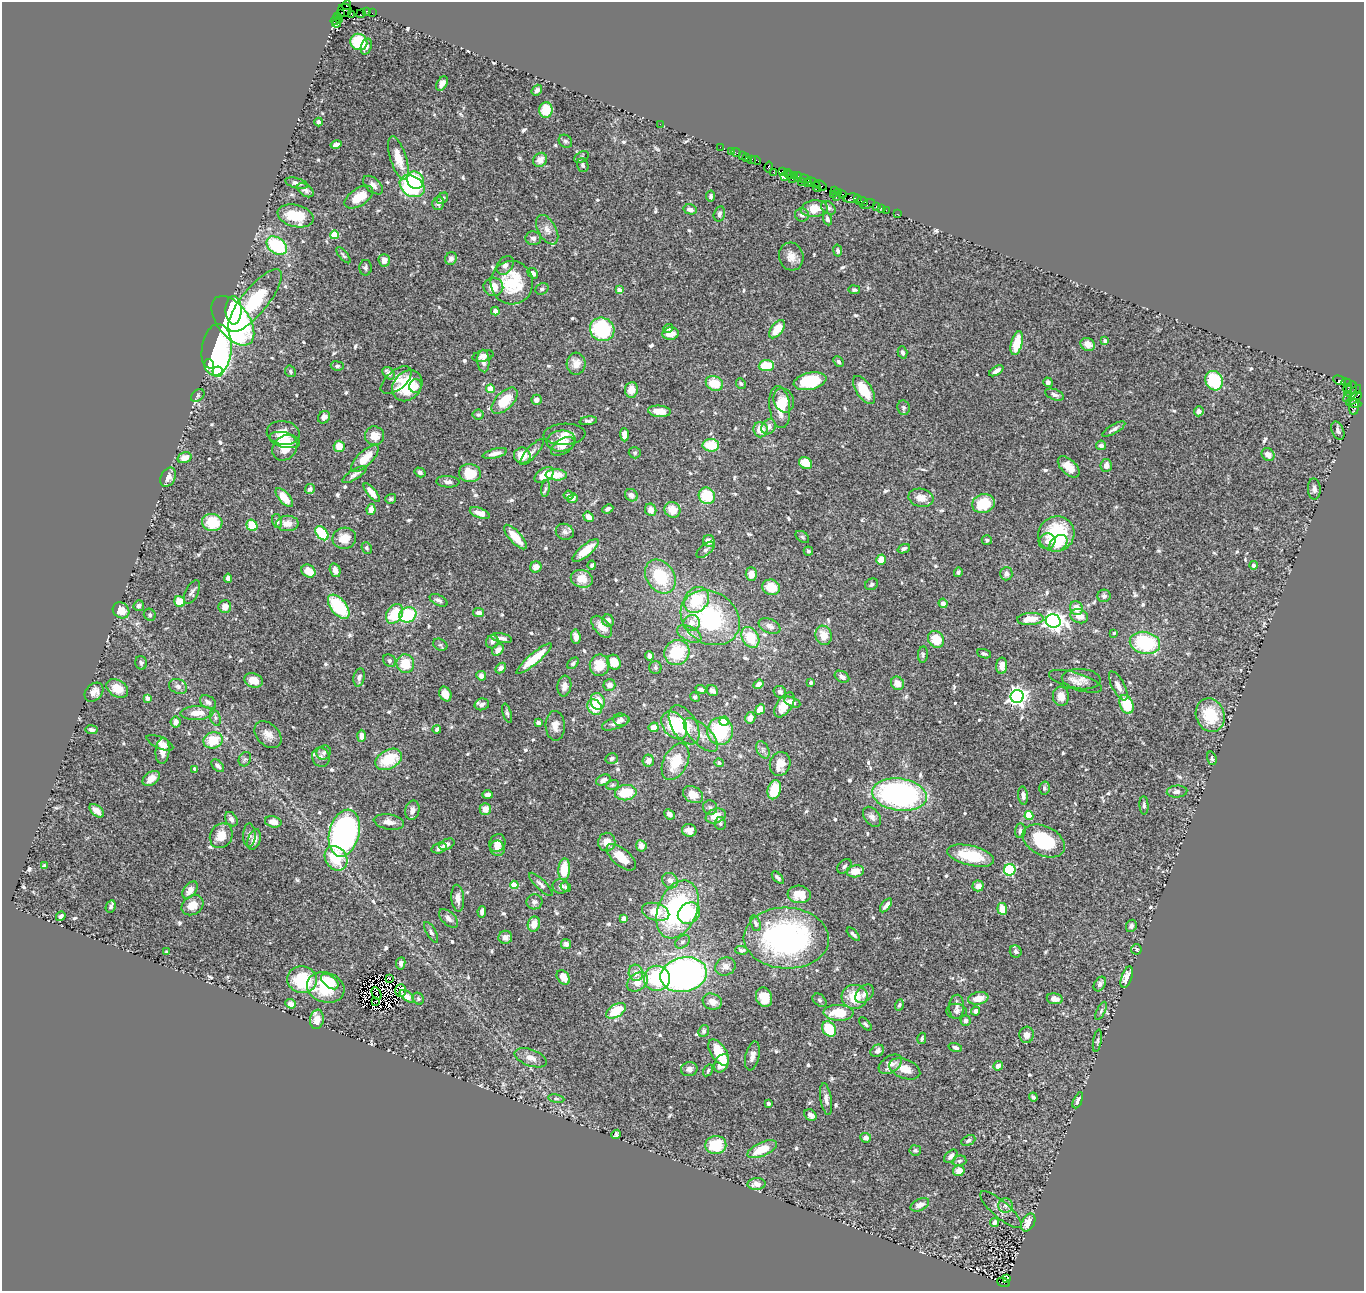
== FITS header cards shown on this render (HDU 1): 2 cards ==
NAXIS1  =                 1362
NAXIS2  =                 1289

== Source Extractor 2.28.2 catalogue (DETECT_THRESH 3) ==
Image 1362 x 1289 px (HDU 1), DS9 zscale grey, 1 PNG px = 1 image px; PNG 1366 x 1293 px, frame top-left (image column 1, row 1289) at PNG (2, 2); each listed source drawn as its Kron ellipse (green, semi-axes under 4 px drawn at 4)
Background 0.782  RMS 0.028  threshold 0.0839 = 3 sigma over >= 5 px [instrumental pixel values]
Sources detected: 685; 3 with non-positive FLUX_AUTO (blend fragments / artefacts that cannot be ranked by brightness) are neither listed nor drawn; of the other 682, the 500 brightest by FLUX_AUTO listed and drawn (182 fainter detections omitted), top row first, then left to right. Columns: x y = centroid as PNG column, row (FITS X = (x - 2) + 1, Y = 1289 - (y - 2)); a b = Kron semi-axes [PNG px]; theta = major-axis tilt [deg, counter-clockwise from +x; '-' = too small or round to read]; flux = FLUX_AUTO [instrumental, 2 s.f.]
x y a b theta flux
346 5 5 4 - 89
345 10 7 6 - 78
367 11 4 3 - 55
372 13 2 2 - 14
340 14 3 2 - 32
361 14 5 2 - 33
352 15 3 3 - 1400
338 17 3 2 - 37
335 19 6 3 52 66
340 20 3 3 - 72
336 23 4 3 - 34
359 42 8 8 - 76
366 47 8 5 72 6.8
442 84 8 5 60 8.8
537 90 6 4 52 5
546 110 8 6 89 46
319 122 4 4 - 7
660 124 2 2 - 19
565 141 7 6 - 4.2
336 144 5 3 - 7
720 147 2 2 - 18
731 151 2 2 - 27
736 153 5 2 - 47
743 155 3 2 - 44
581 157 8 5 28 3.6
746 157 4 2 - 56
398 158 22 8 -73 35
540 160 7 6 - 16
751 160 4 2 - 44
756 160 5 3 - 65
583 165 7 5 -71 5.4
768 167 5 4 - 170
782 171 3 3 - 58
773 172 2 2 - 32
787 172 2 2 - 25
789 175 4 2 - 40
795 175 4 2 - 47
785 176 3 3 - 65
798 177 5 2 - 90
792 178 5 2 - 64
805 179 6 3 -15 180
415 180 9 8 - 97
801 182 4 2 - 59
297 183 12 5 -14 9.3
807 183 3 3 - 93
813 183 7 2 -25 46
373 185 12 7 -40 9.1
820 185 7 2 -32 120
412 186 13 10 -34 170
817 187 5 3 - 100
306 190 9 6 -35 6.9
835 191 3 3 - 25
838 192 3 2 - 55
833 194 3 2 - 14
843 194 3 2 - 71
711 196 5 4 - 4.2
836 196 2 2 - 13
359 197 16 8 33 44
442 198 6 4 44 4
851 198 8 4 6 240
858 199 3 2 - 37
862 201 6 3 -8 110
438 203 6 5 - 7.2
868 204 7 4 17 28
876 206 3 3 - 100
828 208 8 6 -39 4.5
881 208 2 2 - 11
690 209 7 5 -12 8.6
814 209 13 8 5 33
886 210 2 2 - 22
719 214 8 5 76 5.9
897 214 2 2 - 9.7
802 215 7 6 - 8.2
296 216 18 11 -14 52
827 219 7 4 -69 4.6
547 230 16 9 -61 14
334 235 4 4 - 60
533 238 8 7 - 6.8
277 246 11 8 -36 120
838 251 6 4 -78 4.9
343 255 10 4 -50 3.6
791 256 14 12 -75 19
451 259 6 5 - 8.5
384 260 6 5 - 13
505 265 10 7 53 7.1
366 268 8 6 90 4.7
533 273 6 4 -40 9.1
512 283 22 21 - 97
493 287 10 9 - 21
542 289 7 5 30 4.3
619 290 4 4 - 13
854 290 6 4 -9 4.1
255 300 39 13 51 150
234 310 14 8 -90 73
495 311 4 4 - 8.5
233 321 28 16 -53 290
668 328 5 4 - 3.8
602 329 12 11 - 150
777 329 10 5 54 36
671 334 8 6 6 19
1105 341 4 3 - 6.4
1017 343 12 5 76 51
1088 344 7 6 - 15
217 350 26 15 84 580
902 352 6 4 -73 5.7
483 356 10 5 14 12
483 361 11 6 -87 11
838 361 5 4 - 4.8
209 364 5 4 - 44
576 364 11 9 86 19
337 366 6 4 -8 4
766 366 7 5 3 56
290 371 6 5 - 3.7
996 371 8 4 31 8.3
218 372 5 5 - 60
388 373 7 5 -45 11
396 380 18 9 40 16
1340 380 7 3 -22 110
810 381 16 8 12 110
1214 381 10 8 -64 87
1048 382 5 4 - 8.1
714 383 9 7 -25 39
1347 383 5 4 - 31
741 384 5 4 - 3.7
407 386 17 13 49 73
416 386 7 6 - 11
1352 388 6 5 - 89
490 389 4 4 - 50
631 390 8 6 84 23
864 390 16 7 -56 41
1348 390 6 3 -83 20
1352 393 11 2 43 120
1055 395 10 5 -21 7
198 396 7 5 39 3.6
1354 399 9 4 38 500
537 400 5 5 - 10
784 400 12 10 -68 17
505 401 16 8 45 48
1355 404 6 3 -2 130
780 407 21 10 -83 36
1354 407 8 5 88 140
903 408 7 6 - 4.1
659 411 11 5 -4 28
1199 411 5 5 - 9.9
478 415 5 5 - 3.6
324 417 7 5 47 10
588 421 8 4 9 5.4
769 427 8 6 52 8.7
1114 429 13 4 31 7.1
760 430 7 7 - 23
1338 431 9 6 -66 7.1
283 433 16 12 -10 24
564 434 21 10 3 19
624 435 6 4 -87 14
374 436 9 9 - 22
285 440 15 7 -13 19
561 441 14 10 5 24
711 445 8 6 -1 55
1101 445 5 5 - 7.5
339 446 5 5 - 27
563 446 13 7 33 14
285 448 14 11 47 34
532 452 16 5 49 8.3
495 453 12 4 13 12
635 453 6 5 - 3.6
1268 455 7 6 - 10
522 456 8 8 - 27
185 458 7 5 16 19
365 458 17 7 43 35
805 463 7 5 -36 31
1106 465 6 5 - 11
1069 467 13 7 -44 21
420 472 6 4 -32 5.5
470 473 11 9 -7 42
354 475 14 5 32 8.8
544 475 11 6 30 30
556 475 10 5 -3 34
168 477 10 7 63 11
448 482 11 5 -4 7
545 488 8 4 82 3.9
310 489 5 5 - 7
1314 489 10 6 -88 7.7
372 493 11 4 -51 15
568 495 5 4 - 5
631 495 7 6 - 9.3
707 496 8 8 - 59
284 498 11 5 -49 32
573 498 5 4 - 7.4
921 498 12 9 -11 16
391 499 5 5 - 3.6
983 504 11 9 16 63
608 509 6 4 26 5
371 510 5 4 - 16
651 510 6 5 - 13
672 510 8 7 - 28
480 513 10 5 -20 12
588 517 5 4 - 15
277 521 7 4 -77 4.3
212 523 10 8 -14 63
287 523 11 8 0 19
252 525 6 5 - 43
565 532 9 8 - 8.2
322 533 8 5 -50 83
1056 534 18 17 - 130
515 537 15 6 -48 35
802 537 8 5 -37 3.7
344 538 12 10 11 26
987 540 5 4 - 3.7
709 541 6 5 - 21
1047 541 8 7 - 11
1058 543 10 7 40 27
367 548 6 5 - 3.7
904 549 6 4 21 5
586 550 16 6 40 31
705 550 11 5 39 6.3
808 551 5 4 - 3.8
881 560 5 4 - 25
592 565 4 3 - 4
1253 565 4 4 - 6
536 567 6 5 - 13
335 570 7 5 -73 12
308 571 7 6 - 27
958 572 5 3 - 3.8
751 574 7 6 - 15
1006 574 6 6 - 8.5
660 577 18 13 -56 87
228 578 4 4 - 6.5
582 579 11 9 -16 26
872 584 7 5 32 4.2
771 587 9 7 -18 38
192 592 13 6 64 6
1104 596 6 6 - 6
439 600 10 5 -28 5.8
696 600 14 11 50 73
180 602 6 5 - 32
943 603 5 4 - 8.4
139 606 5 5 - 5
225 607 6 6 - 14
339 607 14 8 -51 110
1076 608 7 6 - 21
121 610 9 7 -38 24
479 612 5 4 - 9.5
395 614 10 7 57 62
150 615 6 5 - 3.7
408 615 9 7 25 110
1079 616 9 7 -19 16
710 618 31 25 -34 230
1030 619 13 6 4 31
608 620 6 5 - 8.1
1053 621 7 6 - 990
692 623 8 8 - 13
770 626 11 7 -23 11
602 627 13 7 -48 18
1114 633 3 3 - 3.6
689 634 13 7 -26 12
824 635 10 8 -69 25
576 637 7 4 -85 10
750 637 11 8 -58 53
502 638 10 4 -12 9.5
936 639 9 7 -52 41
492 642 7 6 - 7.9
1145 643 15 11 -13 130
440 645 7 5 -28 3.5
498 650 7 5 45 12
677 652 13 12 - 84
984 654 7 4 -19 3.5
923 655 8 5 85 3.8
649 656 4 4 - 10
534 659 23 5 40 53
390 661 7 5 -47 4.2
614 662 7 6 - 30
141 663 7 6 - 3.9
573 663 7 4 43 4.1
405 664 9 8 - 40
600 665 10 10 - 38
1002 666 8 5 87 14
501 668 6 4 45 7.7
655 668 6 6 - 4.1
481 676 5 4 - 8.5
359 677 9 5 78 6.9
842 677 8 5 -29 9.3
1081 679 19 10 -5 16
253 680 9 7 -18 17
1075 681 27 8 -17 17
811 683 3 3 - 3.8
898 683 7 6 - 19
758 684 5 4 - 8.4
609 685 6 6 - 9.2
178 686 9 7 -24 7.3
564 686 10 7 81 12
1118 686 16 6 -62 13
117 688 12 8 -31 26
701 689 5 4 - 7.2
712 691 6 5 - 8.2
94 692 10 8 46 15
780 692 6 5 - 6.3
445 694 8 6 -63 16
1017 696 6 6 - 860
1061 696 10 8 -82 18
695 697 5 4 - 3.8
148 698 4 3 - 11
598 701 8 7 - 41
208 702 8 6 -32 9.5
792 702 8 4 -24 8.4
482 704 7 6 - 8.6
1126 704 10 6 -68 61
784 705 14 7 55 32
595 707 8 7 - 44
760 709 5 4 - 26
197 713 16 7 2 25
507 713 10 4 -73 4.4
1210 715 17 14 -70 70
215 718 8 5 -72 4.4
750 718 6 5 - 14
621 720 7 6 - 6.2
724 721 5 4 - 45
176 722 5 5 - 9.7
538 723 4 3 - 13
616 723 14 6 20 9.8
674 725 15 11 -51 87
684 725 21 12 -59 52
555 726 15 9 -88 17
654 727 5 5 - 17
437 729 4 4 - 4.7
92 730 6 4 -8 5.2
720 731 14 13 - 110
268 735 15 10 -44 18
701 735 22 9 -44 24
361 736 6 4 90 9.6
213 740 10 8 15 49
160 743 14 6 -24 10
763 750 9 6 -62 6.6
162 751 13 7 84 18
324 752 7 6 - 6.1
321 757 10 8 -68 10
612 758 6 5 - 5.6
1212 758 7 4 -72 3.5
245 759 7 6 - 4.6
389 759 14 9 29 69
648 761 6 5 - 13
675 762 19 12 63 57
719 763 4 4 - 6.2
780 764 12 10 72 29
218 766 7 5 -43 7.7
195 769 4 3 - 5.5
151 778 9 6 37 14
603 780 8 5 22 9.2
612 785 6 5 - 3.6
1044 788 6 5 - 4.5
774 790 10 6 74 47
1177 792 10 6 5 7.4
626 793 11 7 6 49
488 795 5 4 - 6.7
693 795 11 8 -30 26
899 795 27 16 -7 490
1023 795 9 5 -86 9.7
1144 805 9 4 -87 4.3
710 807 7 7 - 5.8
485 809 5 5 - 17
412 810 10 7 78 11
97 811 8 5 -40 16
669 814 6 4 -43 8.1
1029 815 4 4 - 85
716 816 10 7 19 30
872 817 11 7 -52 8.5
231 819 8 5 -56 6.5
273 822 8 5 -14 16
389 822 15 7 -9 13
720 823 6 5 - 3.9
689 830 7 6 - 15
1020 831 7 5 84 5.9
344 833 24 15 76 640
249 835 12 6 89 6.7
221 836 13 11 58 29
254 839 10 6 72 11
1044 841 22 14 -27 110
607 842 9 8 - 18
497 843 9 7 57 14
447 844 8 5 26 6.9
641 846 6 5 - 13
439 848 8 5 17 8.8
497 848 8 7 - 14
971 856 24 10 -13 68
621 857 18 8 -40 32
336 858 13 10 -56 64
45 866 4 3 - 7.6
844 866 8 5 47 4.7
564 869 11 6 85 45
1010 870 6 5 - 150
855 871 8 6 10 21
778 878 7 4 -48 5.1
670 881 8 7 - 11
541 884 16 5 -44 7.2
514 885 4 4 - 51
561 886 8 7 - 7.7
978 886 5 5 - 13
566 887 5 4 - 3.6
190 890 10 6 53 16
799 894 11 9 -5 32
458 898 13 6 -85 13
534 902 8 7 - 5.8
192 905 12 9 37 23
886 905 8 3 50 7
111 907 6 4 65 4.5
677 909 30 19 68 300
1002 909 6 5 - 26
482 912 6 4 80 7.2
656 912 14 8 -17 47
689 913 12 10 41 68
61 916 5 4 - 6.4
448 918 12 6 -43 9.4
624 918 4 4 - 12
755 923 8 5 -68 4.6
534 924 8 6 74 24
1131 926 6 5 - 5.6
431 932 11 5 -61 5.6
853 934 8 4 -47 4.8
505 937 7 6 - 12
786 938 43 30 -2 430
682 942 8 5 38 5.3
566 944 5 5 - 7.6
1136 949 5 5 - 4.8
742 950 6 4 -3 4
1016 951 6 5 - 6.6
167 952 3 3 - 3.7
401 963 6 4 80 5.5
725 966 10 9 - 13
636 973 8 7 - 13
684 975 23 17 12 740
563 977 8 5 -52 21
1127 977 11 5 70 18
390 978 4 3 - 5.4
657 978 13 12 - 140
302 980 15 13 -13 110
330 982 10 6 -38 51
637 982 11 8 37 28
1100 984 8 5 57 7.1
326 987 19 15 -17 91
401 991 6 5 - 8.6
376 994 6 2 -62 3.9
865 994 11 7 44 11
407 996 8 4 -37 9.1
764 997 10 8 -69 37
855 997 13 12 - 46
978 998 10 6 11 25
418 999 6 5 - 3.6
1055 999 8 5 -10 11
820 1000 8 5 -41 4.2
376 1002 3 2 - 4.2
712 1002 10 8 -20 17
291 1004 5 4 - 15
899 1005 5 4 - 4
957 1007 12 7 87 9.6
616 1011 11 6 31 49
956 1011 10 7 -5 7.1
975 1011 4 4 - 7.9
1101 1011 10 4 64 3.8
838 1013 15 8 -2 50
317 1019 10 6 82 20
965 1020 5 5 - 5
865 1024 8 4 -47 3.5
829 1029 8 6 -58 62
704 1031 6 5 - 5.1
1027 1035 8 7 - 12
922 1038 6 3 74 3.8
1097 1041 11 4 80 3.6
955 1047 7 4 -17 6.5
877 1051 7 5 38 7.2
719 1052 15 7 -57 48
752 1056 15 7 77 11
531 1058 17 8 -20 15
722 1063 10 6 62 29
890 1064 13 8 33 16
998 1066 5 4 - 8.8
689 1069 8 7 - 9.5
905 1069 16 9 -21 22
708 1070 6 4 57 3.7
1033 1097 4 3 - 4.9
556 1099 8 4 -8 3.5
826 1099 16 5 -81 9.9
1078 1100 9 4 65 4.9
768 1103 4 3 - 5.4
810 1115 6 5 - 9.1
616 1134 5 4 - 4.1
866 1138 5 5 - 8
968 1140 7 5 28 5.3
716 1145 10 9 - 61
762 1149 16 6 24 41
915 1150 6 5 - 3.6
951 1156 8 5 46 7.7
959 1161 7 5 13 3.7
959 1171 6 5 - 17
756 1184 9 6 2 11
920 1205 10 5 25 12
1006 1206 7 7 - 7
1001 1210 26 8 -41 14
994 1222 4 4 - 5.4
1028 1222 9 6 62 23
1007 1278 3 3 - 89
1004 1282 6 4 -20 370
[182 fainter detections neither listed nor drawn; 3 non-positive-flux detections neither listed nor drawn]